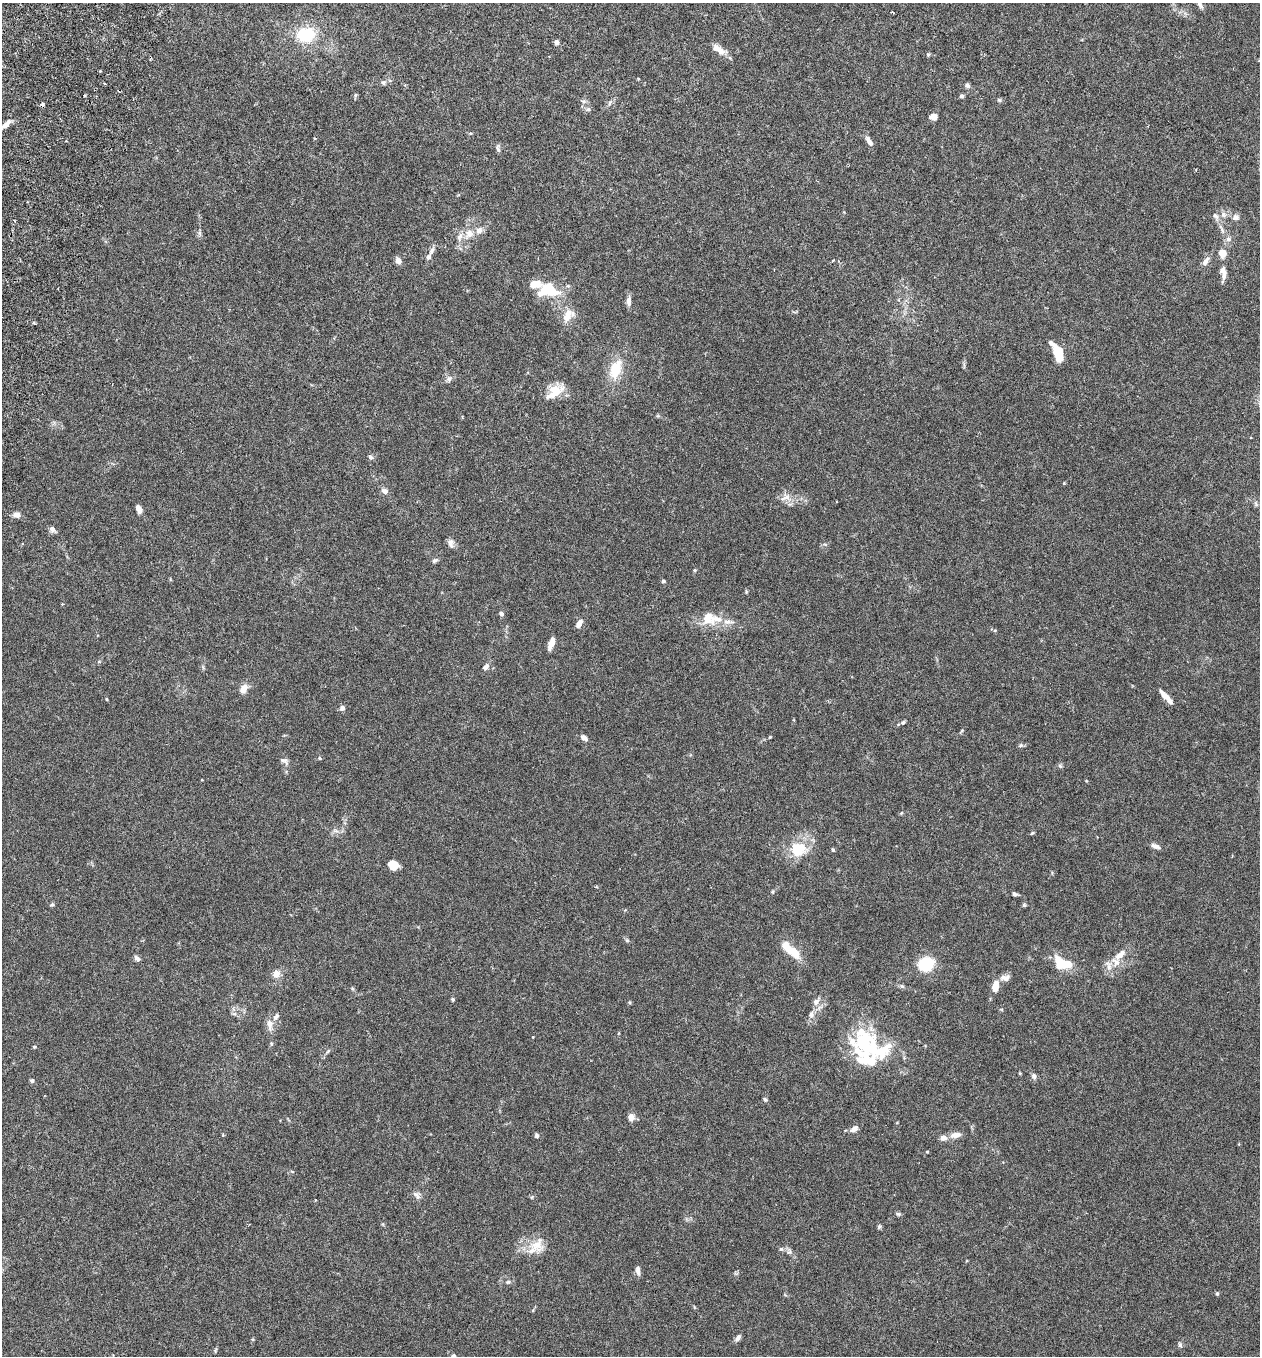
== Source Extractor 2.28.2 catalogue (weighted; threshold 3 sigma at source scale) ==
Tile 11 of 4 x 4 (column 3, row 3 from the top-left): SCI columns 2709-3966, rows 1382-2735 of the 5545 x 5468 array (HDU 1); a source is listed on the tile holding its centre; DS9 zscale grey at full resolution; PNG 1262 x 1358 px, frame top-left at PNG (2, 3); no overlay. Shown black and unused: <1% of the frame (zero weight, under 3 of 6 exposures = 3% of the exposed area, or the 3 px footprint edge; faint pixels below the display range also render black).
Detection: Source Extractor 2.28.2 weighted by HDU 2 'WHT'; one run over the whole footprint, this tile lists its part. Background 0.0167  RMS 0.0019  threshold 0.00797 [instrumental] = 3 sigma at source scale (4.09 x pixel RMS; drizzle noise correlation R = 1.36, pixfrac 0.8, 0.05/0.05 arcsec/px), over >= 5 px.
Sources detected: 133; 2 inside a brighter object's white glare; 2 cosmic-ray / hot-pixel residue — not listed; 14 inside a brighter listed object's ellipse — not listed separately; the other 115 listed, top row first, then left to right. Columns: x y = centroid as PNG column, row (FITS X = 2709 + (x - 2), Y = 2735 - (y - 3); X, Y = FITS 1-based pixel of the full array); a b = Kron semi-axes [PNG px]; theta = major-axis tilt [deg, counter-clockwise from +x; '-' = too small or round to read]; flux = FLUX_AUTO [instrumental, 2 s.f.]
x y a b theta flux
1200 5 11 5 -62 0.5
893 12 5 2 - 0.15
306 35 18 15 10 7.1
556 42 5 4 - 0.67
721 51 12 9 -44 1.3
928 55 5 5 - 0.22
383 83 7 5 5 0.35
967 85 7 5 -44 0.42
355 95 6 4 89 0.24
962 96 5 4 - 0.39
999 100 6 5 - 0.25
609 103 9 3 76 0.3
588 109 6 6 - 0.36
933 117 7 5 7 1.9
5 124 19 6 38 1.2
315 138 4 4 - 0.18
869 141 11 5 -57 1.1
498 148 11 4 -79 0.41
1224 214 8 8 - 0.78
1215 216 10 6 -42 0.66
1236 217 8 7 - 0.73
199 233 7 4 -88 0.34
469 234 13 12 - 1.8
1228 239 8 6 1 0.6
432 251 13 5 61 0.71
1223 253 10 9 - 1.5
398 261 6 5 - 1.2
1206 261 14 6 54 0.9
1223 272 18 8 -81 1.2
549 290 24 15 -5 7
628 301 11 6 -90 0.88
567 316 20 11 63 2.1
1058 352 17 8 -65 5.3
615 369 22 12 71 4.8
449 379 9 7 38 0.58
555 391 21 15 18 3.1
371 457 7 6 - 0.42
1064 483 4 4 - 0.14
384 491 8 6 -32 0.76
785 498 16 6 20 1.1
1256 504 7 4 -71 0.29
139 509 8 5 -62 1
17 515 7 6 - 0.92
52 529 8 6 -49 0.67
451 543 13 7 -82 0.76
435 560 8 5 30 0.37
695 570 4 4 - 0.19
663 581 5 4 - 0.27
501 614 5 5 - 0.51
708 617 18 14 86 2.8
728 622 16 6 -2 1
579 623 11 6 57 0.94
551 643 12 5 71 1.6
486 667 9 6 43 0.69
243 689 10 7 62 1.5
1166 697 20 5 -48 1.5
107 699 4 3 - 0.17
342 708 6 6 - 0.54
903 722 6 5 - 0.27
584 738 7 5 -35 0.89
1021 745 7 5 3 0.32
319 758 5 4 - 0.24
284 760 12 6 -21 0.61
1060 766 6 5 - 0.29
901 813 5 3 - 0.15
335 831 9 4 -9 0.47
1032 833 6 3 35 0.21
1155 846 13 6 -19 0.78
798 849 21 18 20 5.3
833 850 4 4 - 0.27
393 865 9 8 - 2.4
1014 894 6 4 -19 0.39
52 904 6 5 - 0.27
1024 905 5 5 - 0.23
627 940 6 4 -19 0.24
790 950 24 9 -41 4.3
1122 953 8 7 - 0.6
137 958 9 6 -53 0.53
1060 962 22 12 -63 3.1
1116 962 15 10 -43 1.5
926 964 10 9 - 9.2
276 974 8 8 - 1.2
1005 978 13 8 6 0.88
902 986 7 4 -43 0.3
995 986 11 6 80 2.2
453 999 4 4 - 0.27
816 1002 8 7 - 0.88
234 1014 6 4 18 0.28
811 1014 10 6 79 0.64
270 1024 16 8 -83 1.2
864 1042 38 35 -27 12
271 1044 5 4 - 0.22
34 1047 5 4 - 0.2
1034 1076 8 7 - 0.53
32 1080 5 5 - 0.33
765 1100 6 4 -48 0.27
631 1117 8 7 - 1.2
854 1129 10 6 34 0.94
223 1135 4 3 - 0.19
537 1135 6 5 - 0.33
956 1135 14 7 11 1.1
927 1152 5 3 - 0.14
415 1194 9 7 -44 0.65
899 1214 7 5 -3 0.31
879 1226 6 5 - 0.27
537 1245 21 12 45 2.9
781 1249 5 5 - 0.31
789 1252 7 4 17 0.31
638 1271 12 5 -85 0.69
508 1282 6 4 42 0.26
1217 1293 5 4 - 0.25
738 1337 9 5 57 0.6
1180 1345 6 6 - 0.34
215 1351 6 4 73 0.2
453 1356 5 4 - 0.26
Isophote crosses this tile's border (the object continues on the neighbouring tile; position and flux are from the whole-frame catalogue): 2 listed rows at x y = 5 124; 453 1356
Unlisted compact peaks at least as high as the median listed source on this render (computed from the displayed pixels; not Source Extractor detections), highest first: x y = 770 737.